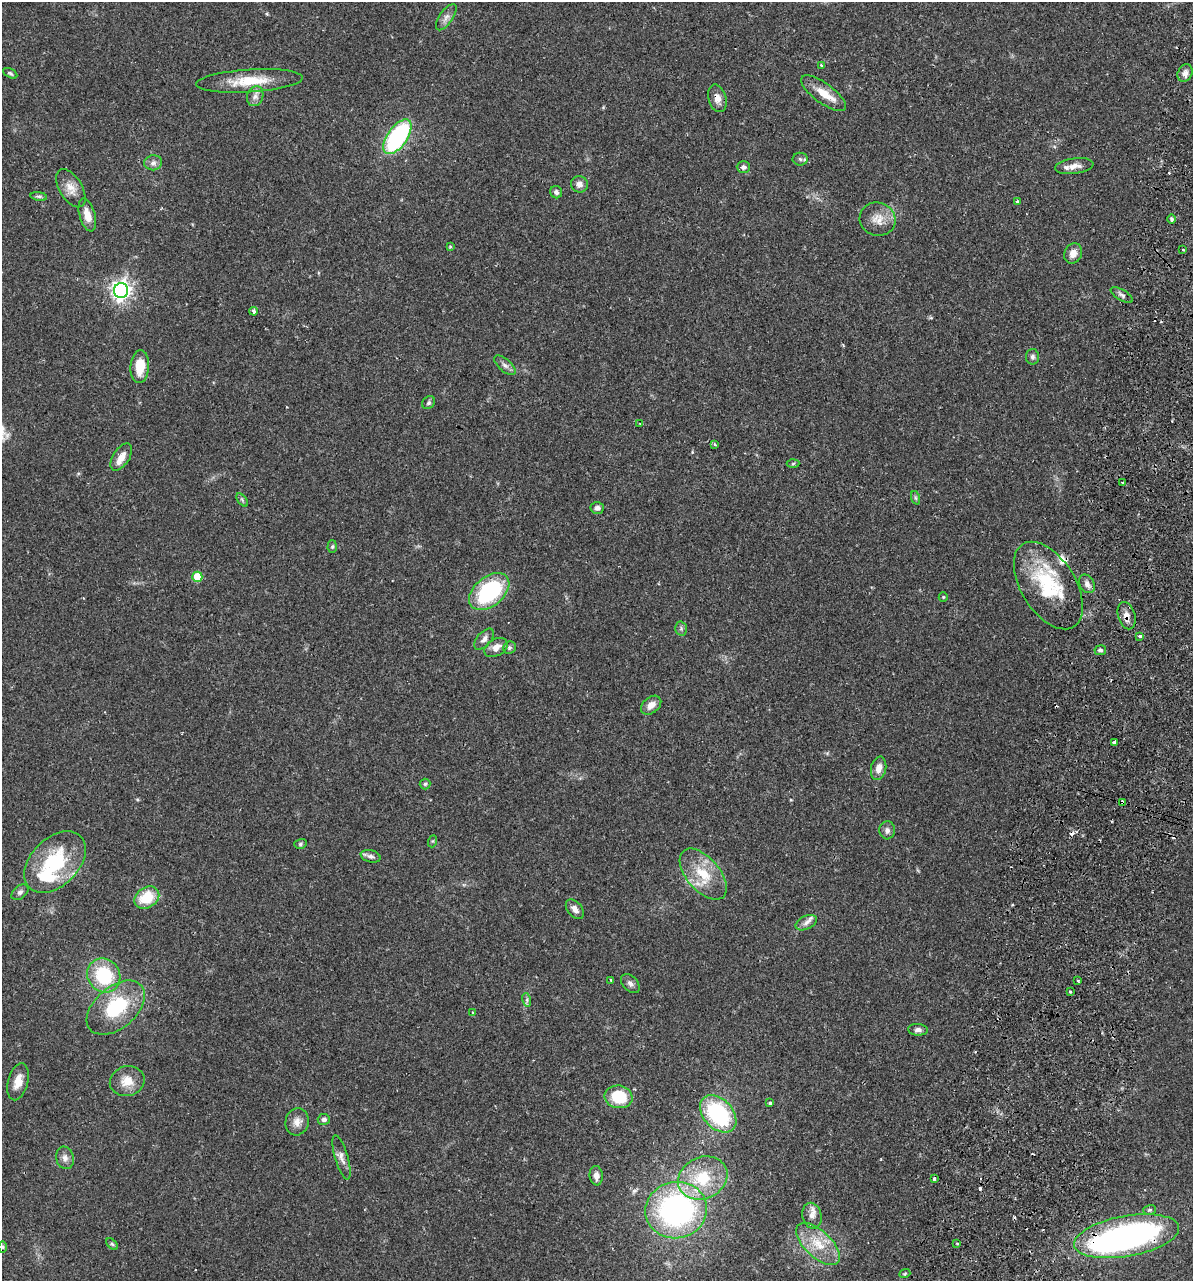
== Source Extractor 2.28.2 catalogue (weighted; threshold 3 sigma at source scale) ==
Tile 10 of 4 x 4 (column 2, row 3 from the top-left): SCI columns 1373-2563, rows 1303-2581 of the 5251 x 5158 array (HDU 1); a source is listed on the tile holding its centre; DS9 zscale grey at full resolution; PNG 1195 x 1283 px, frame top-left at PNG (2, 2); each listed source drawn as its Kron ellipse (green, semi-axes under 4 px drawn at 4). Shown black and unused: <1% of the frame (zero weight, under 2 of 3 exposures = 3% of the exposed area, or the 3 px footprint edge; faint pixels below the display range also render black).
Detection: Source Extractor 2.28.2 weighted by HDU 2 'WHT'; one run over the whole footprint, this tile lists its part. Background 0.0649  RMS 0.005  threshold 0.0226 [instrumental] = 3 sigma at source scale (4.5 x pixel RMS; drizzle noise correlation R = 1.50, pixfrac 1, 0.05/0.05 arcsec/px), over >= 5 px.
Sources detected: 110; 2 inside a brighter object's white glare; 6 cosmic-ray / hot-pixel residue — neither listed nor drawn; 5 inside a brighter listed object's ellipse — not listed separately; the other 97 listed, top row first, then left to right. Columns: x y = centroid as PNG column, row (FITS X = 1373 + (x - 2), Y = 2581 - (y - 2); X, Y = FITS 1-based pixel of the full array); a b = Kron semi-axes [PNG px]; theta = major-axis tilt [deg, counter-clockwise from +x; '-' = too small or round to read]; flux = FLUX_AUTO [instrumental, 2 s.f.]
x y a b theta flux
446 17 15 6 55 2.5
821 65 3 3 - 1
10 73 8 4 -29 0.9
1185 73 9 7 62 2.5
250 81 53 11 4 16
824 93 27 10 -36 8.5
255 96 10 8 72 2.7
717 98 14 9 -74 3.7
397 137 20 10 55 67
800 159 7 6 - 1.4
153 163 9 7 11 2.1
1074 166 19 8 8 4.1
743 167 6 6 - 1.6
579 184 9 8 - 2.7
71 188 21 11 -59 5.5
556 192 6 6 - 1.5
39 196 8 4 -8 0.98
1017 201 3 3 - 1.3
87 215 17 8 -75 5.5
878 219 18 16 -18 7.2
1172 219 5 4 - 1.4
450 246 3 3 - 1.2
1183 250 3 2 - 0.99
1073 253 10 8 62 3.9
121 291 7 7 - 250
1122 295 12 5 -30 1.6
254 311 4 3 - 3.4
1032 357 8 6 -88 1.4
505 365 13 6 -40 2.1
140 367 16 9 86 9.9
429 403 7 5 46 1.1
640 423 3 3 - 1.2
715 445 4 4 - 0.91
121 457 15 8 57 5.2
793 464 6 4 3 0.68
1123 483 4 3 - 1.3
916 498 7 4 -71 0.83
242 500 7 4 -53 0.87
597 508 7 6 - 2.1
332 547 6 4 88 0.76
197 577 5 5 - 14
1087 584 10 7 -63 2.5
1048 585 49 27 -58 36
489 591 23 14 39 48
943 597 5 4 - 0.57
1127 616 14 8 -74 3.6
681 628 7 6 - 1.2
1140 636 3 3 - 9.1
484 639 12 7 49 2.3
496 647 13 8 29 4.2
509 648 6 6 - 1.2
1100 650 6 5 - 1.3
651 705 11 8 39 3.7
1114 742 4 3 - 2.1
879 768 12 7 77 3.9
425 784 5 5 - 0.8
1122 802 4 3 - 2.5
887 830 9 7 -87 2.1
433 841 6 4 71 0.61
300 844 6 5 - 0.83
371 856 10 6 -14 1.7
55 862 36 24 45 37
703 874 30 16 -49 16
20 892 9 6 38 1.6
147 897 13 10 32 16
575 909 11 7 -49 2.7
806 923 11 6 25 2.2
104 975 17 16 - 30
611 980 3 3 - 0.42
1078 981 3 3 - 0.58
630 984 11 7 -45 2.1
1070 992 3 3 - 1.1
527 1000 7 4 -73 0.94
116 1008 34 21 41 32
473 1012 4 3 - 0.61
918 1030 10 6 -4 1.7
127 1081 17 15 15 7.8
18 1082 19 10 75 6
618 1097 14 11 -11 19
770 1103 4 3 - 1.3
718 1114 21 14 -47 49
324 1119 6 5 - 1.5
297 1122 13 11 75 4.2
341 1157 23 6 -74 3.4
65 1158 11 9 -76 2.7
596 1176 9 6 -83 2.7
703 1178 25 21 25 23
934 1179 3 3 - 1.3
676 1210 31 28 11 110
1149 1210 6 5 - 0.93
812 1216 13 9 -76 3.2
1127 1236 53 20 10 150
957 1243 3 2 - 0.92
112 1244 7 4 -45 0.78
818 1244 27 13 -43 13
3 1247 5 3 - 0.52
905 1274 6 4 20 0.59
Overlapping masked pixels (flux is a lower limit): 4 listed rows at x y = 717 98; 1127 616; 1122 802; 1127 1236